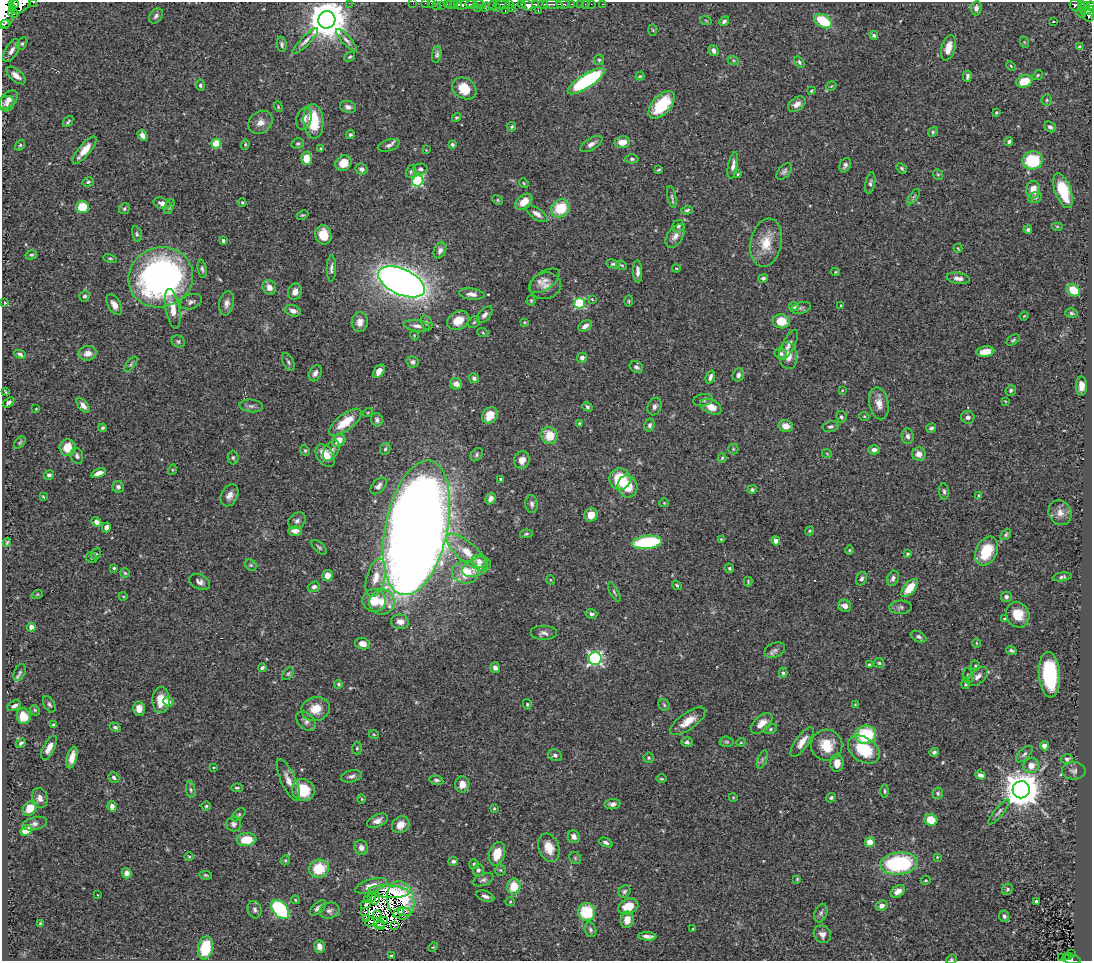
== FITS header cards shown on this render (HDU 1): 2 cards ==
NAXIS1  =                 1090
NAXIS2  =                  959

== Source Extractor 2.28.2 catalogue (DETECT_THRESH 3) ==
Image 1090 x 959 px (HDU 1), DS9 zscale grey, 1 PNG px = 1 image px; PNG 1094 x 963 px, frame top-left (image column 1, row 959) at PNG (2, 2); each listed source drawn as its Kron ellipse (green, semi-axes under 4 px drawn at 4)
Background 0.696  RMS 0.026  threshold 0.0774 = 3 sigma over >= 5 px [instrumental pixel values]
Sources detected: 505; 10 with non-positive FLUX_AUTO (blend fragments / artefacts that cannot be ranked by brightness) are neither listed nor drawn; the other 495 listed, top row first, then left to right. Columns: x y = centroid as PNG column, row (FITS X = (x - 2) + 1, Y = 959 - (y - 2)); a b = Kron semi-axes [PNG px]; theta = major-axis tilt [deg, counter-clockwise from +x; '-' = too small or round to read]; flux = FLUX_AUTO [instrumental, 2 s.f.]
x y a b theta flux
34 2 3 2 - 24
349 3 2 2 - 100
413 3 2 2 - 6
425 3 2 2 - 6.8
432 3 3 2 - 18
14 4 5 4 - 550
20 4 11 7 41 1200
447 4 2 2 - 7.8
457 4 3 3 - 110
502 4 8 3 0 140
522 4 4 3 - 280
536 4 4 3 - 160
552 4 10 3 -4 490
563 4 7 3 -5 130
572 4 3 2 - 73
580 4 3 2 - 17
585 4 2 2 - 5.2
591 4 2 2 - 7.7
602 4 3 2 - 8.7
1082 4 3 2 - 40
441 5 2 2 - 7.5
451 5 3 3 - 42
454 5 4 2 - 110
464 5 10 3 14 240
471 5 6 3 2 250
479 5 6 3 -15 40
493 5 4 4 - 140
509 5 4 4 - 120
527 5 6 5 - 410
543 5 5 3 - 310
1075 5 6 5 - 170
437 6 3 2 - 6.7
1090 6 4 3 - 170
486 7 5 4 - 110
1084 7 6 3 36 170
13 8 4 3 - 150
477 8 4 2 - 49
496 8 2 2 - 22
976 8 7 5 86 7.5
512 9 3 2 - 66
4 10 18 9 -84 2600
1088 10 6 4 26 210
505 11 3 2 - 2.4
538 11 3 2 - 18
13 13 5 4 - 120
1081 13 5 2 - 19
1088 15 7 5 -72 260
156 16 8 6 52 5.2
327 20 9 8 - 6400
706 21 6 3 -20 1.7
724 21 5 4 - 4.6
823 21 9 6 -32 65
1053 21 3 2 - 1.2
5 24 5 2 - 120
653 30 5 3 - 1.8
874 35 4 4 - 3.5
347 40 14 4 -48 6.7
305 41 18 4 45 8.1
1024 42 6 3 -71 1.8
22 44 7 4 62 3
282 44 8 5 -82 4.2
1080 47 4 4 - 4.5
948 48 13 6 74 19
12 50 13 6 60 11
714 51 6 4 -58 7.4
437 54 8 4 80 4.6
350 57 6 4 38 2.7
599 60 5 5 - 2.7
733 60 6 4 -19 2.7
799 62 6 4 -53 3.5
1011 66 5 3 - 1.5
16 75 12 6 -40 12
1038 75 5 3 - 1.8
640 76 4 4 - 1.9
967 76 6 4 80 4.3
586 81 22 7 33 220
1024 81 8 6 17 37
200 85 5 4 - 3.6
831 86 5 3 - 1.6
464 88 13 10 -30 34
811 91 3 3 - 1.9
8 100 11 7 42 9.5
1047 100 5 5 - 2.7
7 104 8 7 - 6.9
797 104 10 6 37 12
662 105 16 9 48 77
278 107 5 4 - 2.2
348 107 8 6 -16 6.5
996 112 3 3 - 1.9
304 118 11 7 71 12
456 118 5 4 - 2.7
313 121 17 10 -85 62
68 122 6 3 49 2.6
260 122 13 10 41 14
512 127 5 4 - 2.5
1050 127 6 5 - 4.9
933 132 5 4 - 2.3
142 135 6 4 -61 7.3
350 135 4 4 - 3.1
622 142 7 6 - 20
1009 142 4 3 - 3.7
216 144 5 4 - 73
245 144 5 4 - 2
298 144 6 5 - 3.5
452 144 4 3 - 3.2
591 144 12 5 31 8.2
20 145 6 4 54 2.5
389 145 11 5 18 6.6
321 149 4 3 - 2.4
84 150 17 6 50 21
426 150 4 4 - 1.5
306 158 7 5 -90 24
632 159 6 4 0 3.3
1033 160 10 9 - 89
344 163 8 7 - 26
733 165 13 4 79 8.2
845 165 7 5 64 5.1
902 168 6 4 -45 3.1
361 169 6 5 - 6
420 169 7 5 -1 3.8
659 169 4 2 - 2
784 171 10 5 49 4.8
411 172 6 5 - 2.9
738 174 4 3 - 1.9
938 174 5 4 - 2.1
418 181 6 5 - 190
88 182 6 4 13 3.6
524 183 5 4 - 2
870 183 11 4 78 4.7
1033 190 9 7 -89 18
1063 191 18 8 -70 62
672 197 11 4 -77 4
914 197 9 4 55 3.1
1035 197 7 5 20 5
498 200 5 4 - 2.3
242 202 4 3 - 1.9
524 202 9 6 42 21
162 203 9 5 -16 8.5
82 207 6 6 - 57
169 207 8 4 65 3.9
560 208 10 8 40 61
124 209 6 5 - 2.9
687 210 6 4 17 3
537 214 12 5 -34 11
302 215 6 4 24 2.3
678 226 6 6 - 3.9
1057 226 6 4 0 2.3
1028 229 4 4 - 3.5
137 234 8 5 -77 3.8
323 235 9 8 - 33
675 236 13 7 57 12
223 241 3 3 - 3.9
766 243 24 15 79 43
958 248 4 3 - 1.3
440 250 8 6 64 7.1
31 255 6 4 12 3
110 258 7 3 -10 2.2
613 264 7 4 -14 3
621 265 6 3 -27 1.9
331 268 13 4 89 6
676 268 4 4 - 1.8
202 269 9 4 -82 4.1
637 271 11 4 -89 8.1
835 272 4 4 - 1.9
161 277 32 29 20 630
763 278 5 4 - 4.1
958 278 11 5 -9 9.9
544 281 17 9 34 12
402 282 25 12 -24 1600
545 286 16 13 14 16
269 287 7 6 - 14
1074 290 7 5 -38 44
295 292 8 7 - 12
472 294 13 5 -7 9.7
85 296 5 5 - 4.3
592 299 3 3 - 1.3
531 300 5 4 - 2
629 301 5 3 - 1.9
191 302 11 7 19 6.6
5 303 4 3 - 2.2
227 303 12 7 79 10
580 303 5 5 - 150
114 305 11 6 -60 11
794 306 5 4 - 4.2
841 306 3 3 - 1.7
801 308 10 5 14 4.5
173 309 20 7 -79 24
293 311 8 5 -18 8.8
1071 313 6 4 -15 3.1
485 315 10 5 50 6.9
1024 316 4 3 - 1.4
458 320 12 9 33 26
781 321 8 7 - 33
360 322 10 8 81 12
474 322 6 5 - 2.6
525 322 4 3 - 1.4
427 323 8 5 -66 4.4
417 326 13 5 -7 9
585 326 7 5 30 11
483 333 5 3 - 2
414 335 5 3 - 1.5
1013 340 7 4 33 2.8
178 341 7 5 -26 3.3
788 345 17 6 63 9.7
985 351 9 5 8 19
88 353 9 7 12 14
20 354 6 4 -26 4.3
781 354 6 5 - 4.2
788 355 14 9 -84 22
582 358 5 5 - 6.7
288 362 9 5 -65 4
412 362 6 5 - 4.7
131 364 9 4 51 3.3
636 367 7 5 -33 5.3
379 371 7 5 55 11
315 373 8 6 64 8
738 375 6 5 - 6.2
710 377 7 4 72 6
474 378 5 4 - 5.9
456 384 6 5 - 11
1081 386 9 5 90 12
842 390 3 3 - 1.5
1011 390 5 5 - 3
5 392 4 2 - 1.8
703 400 10 6 10 4.5
1005 401 3 2 - 1.2
8 402 6 4 36 5.1
879 403 16 9 -78 19
83 405 9 4 -52 8.3
251 406 12 6 -6 5.7
655 406 9 6 67 6.1
587 407 5 4 - 3.2
711 407 11 7 -26 23
36 409 3 2 - 1.2
368 412 5 3 - 1.5
490 415 9 7 49 21
864 416 5 3 - 1.6
841 417 6 5 - 4
968 417 6 6 - 5.9
377 420 7 6 - 5.3
345 422 19 8 37 40
579 423 4 3 - 1.9
649 425 7 5 76 4.1
786 426 7 6 - 16
830 427 8 5 11 4
103 428 4 4 - 2.9
931 428 5 4 - 4.1
549 435 9 8 - 35
908 436 8 6 -83 7.2
339 440 7 6 - 22
20 443 7 4 50 2.7
68 448 8 8 - 32
385 449 6 5 - 3.3
733 449 5 5 - 2.2
305 450 5 4 - 2.5
874 450 5 4 - 9.1
331 451 11 7 55 8.7
827 454 5 3 - 1.5
919 454 7 6 - 13
325 455 13 8 -56 27
477 455 7 5 55 3.8
77 456 8 6 -75 5
233 458 7 5 -89 3.3
722 458 5 4 - 2.5
522 460 9 7 73 12
172 470 5 3 - 1.8
98 473 8 4 21 12
49 475 5 4 - 4.5
501 479 3 3 - 3.7
620 479 11 10 - 70
378 486 10 6 46 7.7
628 486 11 9 -68 34
118 487 6 5 - 5.1
752 490 5 4 - 3.3
944 491 8 5 -84 4.1
230 495 11 8 63 12
979 495 3 3 - 2.4
43 496 3 3 - 1.6
491 499 6 4 63 8
664 503 5 4 - 1.8
532 504 9 6 -84 5.7
1060 513 13 11 -65 15
591 515 7 6 - 21
297 521 9 7 41 6.7
96 522 5 4 - 7.8
106 527 5 4 - 7.7
416 528 68 31 78 4300
295 531 7 5 0 8.2
810 531 5 4 - 2.1
526 534 6 4 11 2.7
1006 535 6 4 50 2.9
721 539 4 3 - 1.7
776 541 4 4 - 8.2
647 542 15 6 6 160
7 543 4 3 - 2.8
319 547 9 5 -41 3.5
849 550 5 3 - 1.8
986 551 15 10 64 55
467 552 26 9 -41 38
96 554 6 5 - 2.4
907 554 3 3 - 2.6
91 558 6 5 - 2.3
479 561 7 6 - 9.5
251 565 6 5 - 2.9
476 567 15 9 22 19
114 568 3 3 - 2.6
729 568 5 4 - 2.5
466 572 13 11 -1 48
125 573 5 4 - 2.3
327 575 6 5 - 17
1062 577 9 4 8 4.4
376 578 19 9 75 25
893 578 8 5 68 5.6
862 579 7 5 64 4.5
551 580 4 3 - 1.4
748 581 5 4 - 1.9
200 582 11 7 -25 8.1
677 585 5 3 - 2.1
314 587 6 5 - 6.2
910 588 11 6 49 36
614 592 10 3 -62 3.3
37 595 6 3 20 1.6
123 596 4 3 - 1.4
1006 597 5 5 - 5.8
374 600 12 11 - 42
382 602 13 12 - 31
845 606 6 6 - 13
901 607 11 6 3 6
591 614 6 5 - 5.2
1018 615 13 11 -66 30
1005 619 4 3 - 3
400 622 9 7 -12 14
31 627 4 4 - 9.5
544 633 13 7 0 8.3
919 637 8 5 -27 4.7
976 643 5 3 - 1.5
363 644 7 5 -12 13
775 650 11 7 25 5.8
1011 650 5 3 - 3.4
595 658 6 6 - 390
879 663 5 5 - 2.6
869 665 4 3 - 3.6
975 666 5 4 - 2.2
262 668 4 4 - 2.9
495 668 5 5 - 7
20 672 9 5 67 4
783 673 5 4 - 2.8
288 674 7 4 51 2.8
1049 675 23 10 -85 140
968 676 8 5 -81 3.6
978 676 12 7 40 10
966 683 6 4 74 2.8
339 684 4 4 - 3.5
161 700 13 8 89 27
168 702 5 4 - 15
49 704 9 5 -59 4.2
527 704 5 4 - 2.1
664 705 6 5 - 2.9
855 705 4 4 - 1.4
14 706 7 4 26 6.4
139 709 7 6 - 12
316 709 14 12 16 30
35 710 5 4 - 2.1
24 716 8 6 -73 27
306 721 12 7 -42 6.6
688 721 21 8 35 25
762 723 13 7 42 16
53 725 4 3 - 2.3
115 727 6 4 -32 3.1
770 729 6 4 29 3.1
374 735 5 3 - 1.6
866 735 10 9 - 92
687 742 6 5 - 4
726 742 7 5 -3 2.8
741 742 4 3 - 1.3
802 742 17 6 55 16
21 743 6 4 42 3.4
827 745 15 15 - 38
1044 746 4 4 - 12
49 748 13 5 63 15
357 748 6 5 - 2.6
864 750 17 12 -36 69
934 752 5 4 - 3.5
1024 754 10 5 45 5.3
555 755 7 5 -20 4.8
72 757 11 5 75 16
649 758 5 5 - 2.6
762 759 9 4 69 3.9
1067 759 6 4 14 4.8
837 763 9 6 88 15
1031 766 8 7 - 17
214 767 3 2 - 1.2
1074 771 12 8 -1 6.9
980 775 5 4 - 6.5
351 776 11 6 13 6.6
114 777 6 5 - 4.3
661 779 5 2 - 1.9
288 780 22 7 -65 16
436 780 7 4 -11 3.7
462 784 8 7 - 16
237 788 6 3 -1 2.6
191 790 8 4 -82 3.7
303 790 11 11 - 53
1021 790 8 8 - 4500
884 791 7 3 -90 2.4
938 793 6 5 - 3
733 797 4 3 - 1.3
40 798 10 8 -81 10
831 798 5 4 - 2.6
362 799 5 3 - 1.4
612 804 8 5 5 6.5
112 806 5 4 - 9.6
206 806 4 4 - 2.3
30 808 8 6 50 34
494 808 4 3 - 1.8
999 812 16 4 50 5.7
239 815 8 5 45 2.9
931 820 7 5 -23 31
377 821 11 6 25 10
35 824 13 6 14 7
234 824 7 7 - 6.2
401 825 9 8 - 18
26 830 6 4 36 29
574 837 6 5 - 8.2
246 840 10 6 3 40
606 842 7 4 -23 5.5
870 842 5 4 - 23
361 847 7 6 - 9
549 848 14 10 -71 26
497 854 12 7 73 36
189 856 4 3 - 1.5
937 857 4 3 - 1.6
575 858 7 5 -46 3.1
285 860 5 4 - 2.4
453 861 5 4 - 4.5
474 864 5 5 - 3.9
899 864 19 11 5 170
319 869 10 9 - 54
478 870 6 5 - 4.2
500 870 5 5 - 2.5
127 873 5 4 - 8.5
206 875 6 4 -7 2.7
797 879 4 3 - 1.9
483 880 11 6 21 5
926 880 5 3 - 1.8
371 886 16 6 17 16
514 886 8 7 - 35
1008 889 6 5 - 3.5
624 891 6 5 - 3.3
898 891 8 5 32 12
389 892 20 6 -4 15
98 895 3 2 - 0.94
485 896 9 5 -21 7.5
372 897 3 2 - 1.7
376 898 6 3 70 1.1
295 900 4 3 - 1.6
368 900 3 2 - 1.5
401 900 19 13 -81 31
1036 901 3 3 - 3.1
510 902 4 4 - 1.9
366 904 5 3 - 3.7
882 906 6 5 - 7.4
628 907 10 7 20 32
318 908 10 5 41 7.4
280 909 11 7 -48 240
255 910 9 7 -71 5.7
329 911 10 8 12 7.1
365 912 3 2 - 0.1
399 912 6 4 41 1.3
404 912 6 3 -1 10
587 912 9 8 - 68
821 913 9 6 67 4.9
377 914 4 3 - 3.1
1004 916 5 5 - 4.2
367 919 3 2 - 2.7
627 920 8 6 79 16
384 921 3 2 - 1.3
370 922 5 2 - 1.3
381 923 3 2 - 2
40 924 4 3 - 2.1
395 925 3 2 - 2.6
380 926 4 3 - 2.2
693 929 4 2 - 1.5
591 930 7 5 -70 3.7
822 934 9 8 - 9.7
647 936 9 3 -3 7.6
319 946 6 5 - 13
433 947 5 3 - 1.5
205 948 12 7 79 71
1071 954 3 2 - 12
391 956 4 3 - 3.1
1061 957 3 2 - 3.1
1069 957 3 2 - 20
951 959 5 4 - 2.4
1071 959 9 4 -10 94
At the frame edge (FLAGS 8, measured only in part): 11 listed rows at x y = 34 2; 349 3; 413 3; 425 3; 432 3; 14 4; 20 4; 1090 6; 4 10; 951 959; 1071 959
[10 non-positive-flux detections neither listed nor drawn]